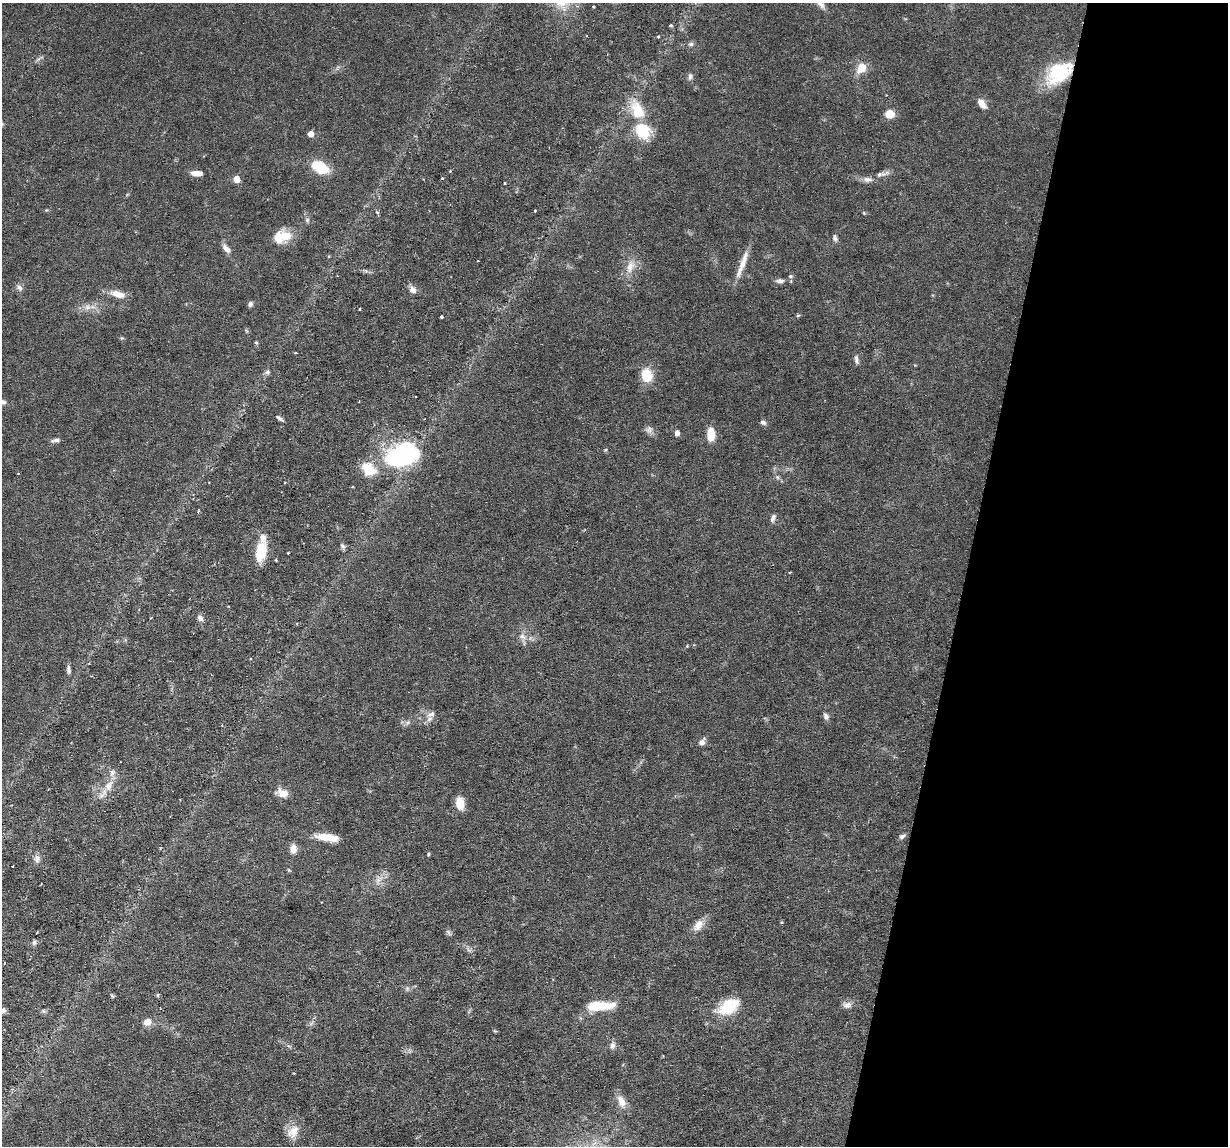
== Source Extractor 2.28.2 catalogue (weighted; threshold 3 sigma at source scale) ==
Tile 8 of 4 x 4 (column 4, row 2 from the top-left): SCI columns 3680-4905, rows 2405-3548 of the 4905 x 4927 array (HDU 1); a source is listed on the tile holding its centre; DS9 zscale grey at full resolution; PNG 1230 x 1148 px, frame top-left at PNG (2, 3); no overlay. Shown black and unused: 21% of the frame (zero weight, under 3 of 6 exposures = <1% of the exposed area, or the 3 px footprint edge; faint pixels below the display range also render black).
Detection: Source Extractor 2.28.2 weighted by HDU 2 'WHT'; one run over the whole footprint, this tile lists its part. Background 0.0749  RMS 0.0043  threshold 0.0175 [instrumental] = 3 sigma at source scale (4.09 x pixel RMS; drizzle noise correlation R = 1.36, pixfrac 0.8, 0.05/0.05 arcsec/px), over >= 5 px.
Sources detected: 93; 1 inside a brighter object's white glare — not listed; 4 inside a brighter listed object's ellipse — not listed separately; the other 88 listed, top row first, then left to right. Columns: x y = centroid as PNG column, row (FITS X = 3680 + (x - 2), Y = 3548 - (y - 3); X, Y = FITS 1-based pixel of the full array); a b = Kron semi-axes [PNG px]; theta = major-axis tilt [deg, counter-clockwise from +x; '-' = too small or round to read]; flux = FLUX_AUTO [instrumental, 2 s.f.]
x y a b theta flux
820 4 18 7 -46 2.5
671 25 4 4 - 0.44
658 36 4 3 - 0.32
691 44 8 5 12 0.88
861 68 14 11 55 5
1060 70 41 18 18 19
690 76 9 6 89 1
982 104 13 7 -52 2.9
637 110 26 15 -64 11
890 114 9 8 - 4.8
643 132 19 17 -8 11
311 134 5 4 - 3.3
320 167 12 8 -30 16
197 173 12 5 -3 3.4
881 174 14 6 10 1.9
442 178 3 3 - 0.31
236 179 5 5 - 5.8
867 179 13 6 -6 2
505 183 3 2 - 0.31
535 211 3 3 - 0.34
307 220 6 6 - 0.78
284 236 18 16 -8 6.8
835 238 8 5 -80 1.2
226 249 13 6 -48 2.3
742 265 36 7 69 5.4
630 267 18 8 74 4.1
790 276 6 5 - 0.64
780 281 12 6 0 1.5
19 288 9 6 -55 1.3
413 290 9 7 -54 2
118 294 19 8 -15 4.3
250 304 7 5 62 0.96
87 307 8 7 - 1.8
798 315 5 5 - 0.48
441 317 3 2 - 0.5
122 338 5 4 - 0.45
256 342 5 4 - 0.48
856 359 12 5 -86 1.2
267 372 7 5 5 0.93
647 375 14 11 -75 8.9
3 402 6 5 - 1
280 418 9 4 -34 1
763 422 8 5 -23 1
649 430 9 8 - 1.6
677 433 7 5 87 1.5
711 434 13 7 -89 6.7
55 440 12 4 10 1.2
605 450 5 4 - 0.41
402 455 36 23 26 52
369 469 19 13 -35 8.8
198 511 4 3 - 0.34
773 518 10 5 68 1.3
343 546 8 5 -28 0.91
261 551 20 11 73 11
288 553 3 2 - 0.3
276 560 3 3 - 0.4
200 618 8 6 -54 1.5
522 636 11 7 -30 2.2
68 669 10 5 -85 1.2
431 714 11 8 23 2.1
826 716 9 6 -58 1.2
702 742 10 7 49 1.6
112 772 9 6 84 1.7
108 786 13 10 59 3.9
282 793 14 9 -16 3.8
460 803 11 7 -82 6.7
902 836 8 6 29 1
324 837 25 10 -7 5.9
293 849 12 7 90 2.6
428 854 5 3 - 0.45
37 859 9 8 - 1.6
378 880 8 6 45 1.8
781 922 5 3 - 0.39
698 925 17 10 51 3.7
449 933 10 3 -58 0.69
34 942 7 5 70 0.82
158 995 6 4 89 0.42
112 996 5 4 - 0.54
847 1005 11 8 27 1.9
600 1006 31 9 4 11
729 1006 31 17 31 12
3 1010 9 7 4 1.3
43 1011 6 4 -89 0.6
147 1022 9 8 - 2.9
612 1045 9 7 80 1.5
294 1073 3 2 - 0.27
621 1101 17 9 -64 3.7
293 1132 20 13 56 4.8
Overlapping masked pixels (flux is a lower limit): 1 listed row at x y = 1060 70
Isophote crosses this tile's border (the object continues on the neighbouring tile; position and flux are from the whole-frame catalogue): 3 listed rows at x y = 820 4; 3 402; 3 1010